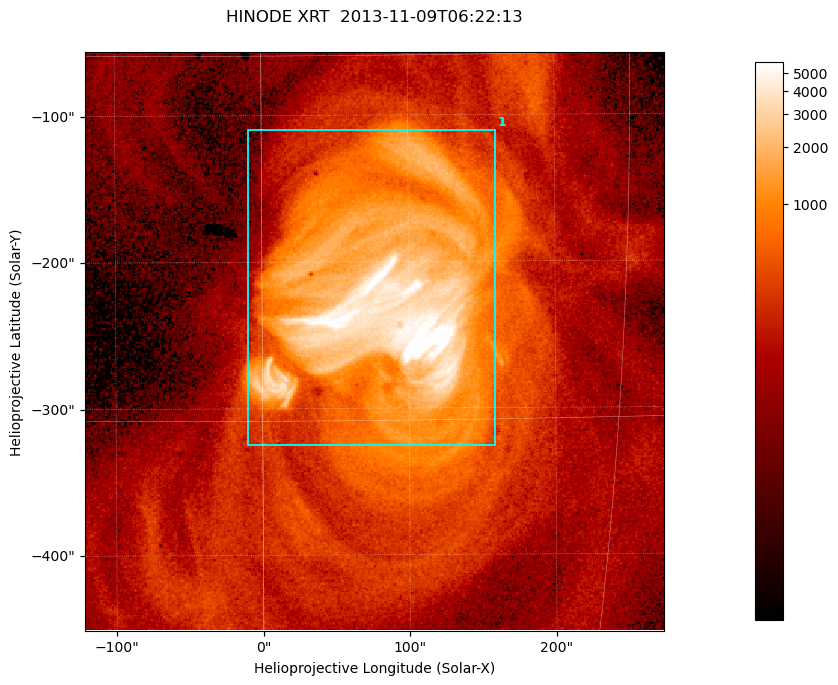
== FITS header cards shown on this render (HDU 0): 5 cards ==
TELESCOP= 'HINODE  '           /
INSTRUME= 'XRT     '           /
DATE_OBS= '2013-11-09T06:22:13.197' /
CTYPE1  = 'Solar-X '           /
CTYPE2  = 'Solar-Y '           /

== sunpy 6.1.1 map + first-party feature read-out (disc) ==
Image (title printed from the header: HINODE XRT  2013-11-09T06:22:13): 384 x 384 px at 1.03 arcsec/px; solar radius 968 arcsec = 941 px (partial field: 5.3% of the solar disc is inside the frame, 100% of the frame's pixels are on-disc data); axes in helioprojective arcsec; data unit not stated in the header (colour bar unlabelled)
Orientation: roll -0.318 deg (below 1 deg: not rotated)
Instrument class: DISC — disc imager (sunpy class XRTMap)
Bright regions (active regions / flare kernels): reference = the on-disc median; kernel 3 px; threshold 5 sigma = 992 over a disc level ~212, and >= 1.15x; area >= 147 px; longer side >= 5 px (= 5.1 arcsec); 1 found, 1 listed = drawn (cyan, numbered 1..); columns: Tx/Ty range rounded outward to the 5 arcsec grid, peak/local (2 s.f.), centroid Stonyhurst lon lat
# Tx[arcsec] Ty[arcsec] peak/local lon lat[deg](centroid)
1 -10..160 -330..-110 40 +5 -10